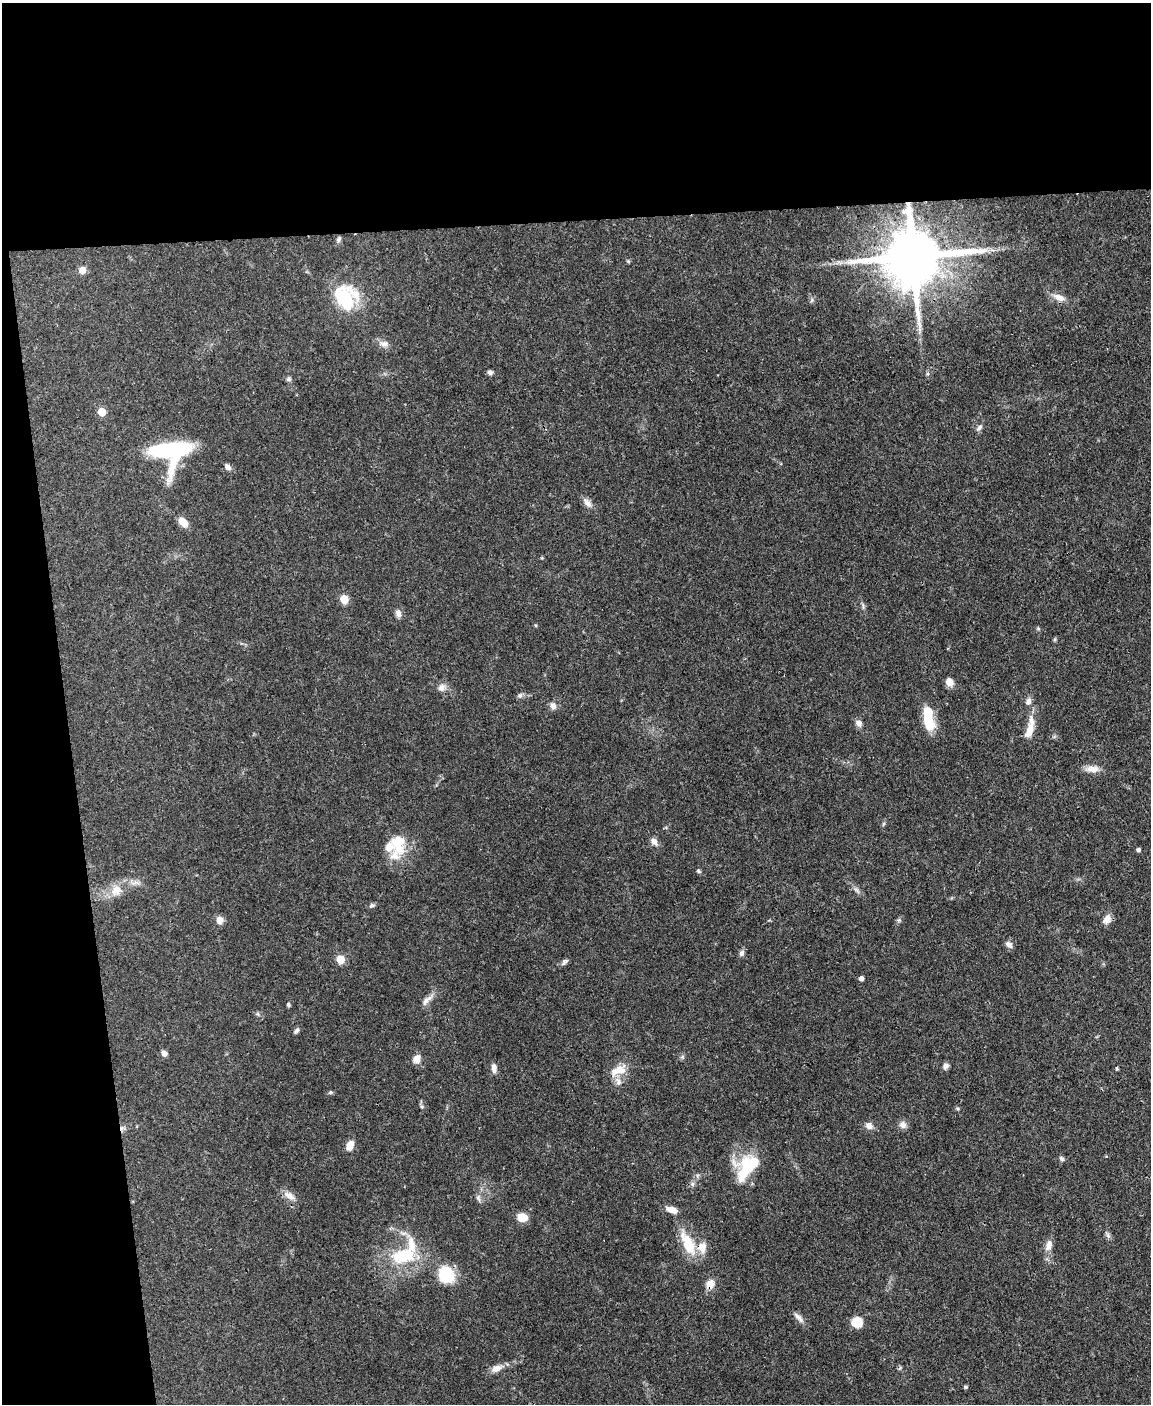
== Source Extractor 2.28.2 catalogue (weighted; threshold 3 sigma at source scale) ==
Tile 1 of 4 x 3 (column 1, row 1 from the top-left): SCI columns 1-1149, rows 3043-4444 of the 4595 x 4572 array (HDU 1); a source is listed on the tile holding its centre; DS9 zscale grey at full resolution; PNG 1153 x 1406 px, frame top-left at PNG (2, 3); no overlay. Shown black and unused: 21% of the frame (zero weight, under 3 of 4 exposures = <1% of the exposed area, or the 3 px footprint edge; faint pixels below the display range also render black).
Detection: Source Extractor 2.28.2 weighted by HDU 2 'WHT'; one run over the whole footprint, this tile lists its part. Background 0.106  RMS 0.0043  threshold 0.0191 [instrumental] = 3 sigma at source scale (4.5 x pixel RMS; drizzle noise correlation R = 1.50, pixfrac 1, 0.05/0.05 arcsec/px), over >= 5 px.
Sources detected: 83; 1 inside a brighter object's white glare — not listed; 9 inside a brighter listed object's ellipse — not listed separately; the other 73 listed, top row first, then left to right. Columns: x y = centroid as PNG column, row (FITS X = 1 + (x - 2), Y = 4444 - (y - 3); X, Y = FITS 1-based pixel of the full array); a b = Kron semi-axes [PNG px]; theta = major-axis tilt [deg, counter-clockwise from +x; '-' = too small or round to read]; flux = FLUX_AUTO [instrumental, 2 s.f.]
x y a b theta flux
339 239 8 5 63 1.1
913 256 18 15 5 3600
82 270 8 7 - 2.7
346 297 39 18 -74 19
1059 297 15 8 -23 3.6
812 300 7 4 71 0.71
384 344 12 7 7 2.2
490 372 7 5 -15 1.1
289 379 6 6 - 0.96
102 412 5 5 - 9.9
979 428 10 5 45 1.3
170 451 38 26 4 48
228 467 9 6 -48 1.7
587 503 15 7 -51 2.6
183 522 11 7 -48 5.4
344 599 5 5 - 13
863 605 9 3 -85 0.84
398 613 9 7 -76 2
1038 629 6 4 -1 0.56
949 682 9 7 -61 3.6
442 687 11 8 71 2.1
520 695 7 5 67 1
1028 702 9 7 63 1.9
553 706 10 8 -62 1.9
928 720 24 9 -81 16
859 723 9 7 -40 2
1030 728 30 8 77 6.6
1093 769 18 8 -2 3.5
654 841 10 8 -54 2
398 848 26 16 -58 9.8
1138 850 5 4 - 0.92
698 871 5 4 - 0.61
117 890 16 13 51 5.6
372 905 7 5 19 0.97
219 920 8 7 - 3
899 920 5 5 - 0.68
1107 920 11 8 60 3.2
1009 945 9 7 -42 1.9
741 953 8 7 - 1.2
340 959 5 5 - 12
565 962 11 5 45 1.1
861 978 4 4 - 1.7
426 1000 19 7 49 2.7
288 1004 5 4 - 0.78
297 1030 8 5 50 0.99
164 1053 7 6 - 1.9
682 1057 7 4 18 0.66
416 1059 11 8 58 2.9
946 1066 7 6 - 1.5
494 1068 12 6 -84 2.2
1117 1069 4 3 - 0.56
619 1070 21 13 8 6.1
330 1092 5 5 - 0.64
422 1107 7 5 -54 0.77
903 1125 10 9 - 2.1
869 1126 9 8 - 2.4
350 1145 10 7 70 4
1062 1159 7 5 -45 0.98
745 1171 39 21 79 18
692 1184 7 5 -47 1
289 1196 17 8 -27 3.4
478 1198 10 4 -55 1.1
672 1210 14 7 -18 3.3
522 1217 12 9 -7 4.8
688 1243 34 13 -64 12
1048 1245 14 8 72 3.1
403 1255 36 20 12 21
446 1275 20 17 -54 14
710 1284 10 9 - 4.3
798 1317 19 6 -45 2.1
857 1322 11 10 - 6.3
496 1368 15 8 26 3.2
965 1387 5 4 - 0.59
Overlapping masked pixels (flux is a lower limit): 3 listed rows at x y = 913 256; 170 451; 710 1284